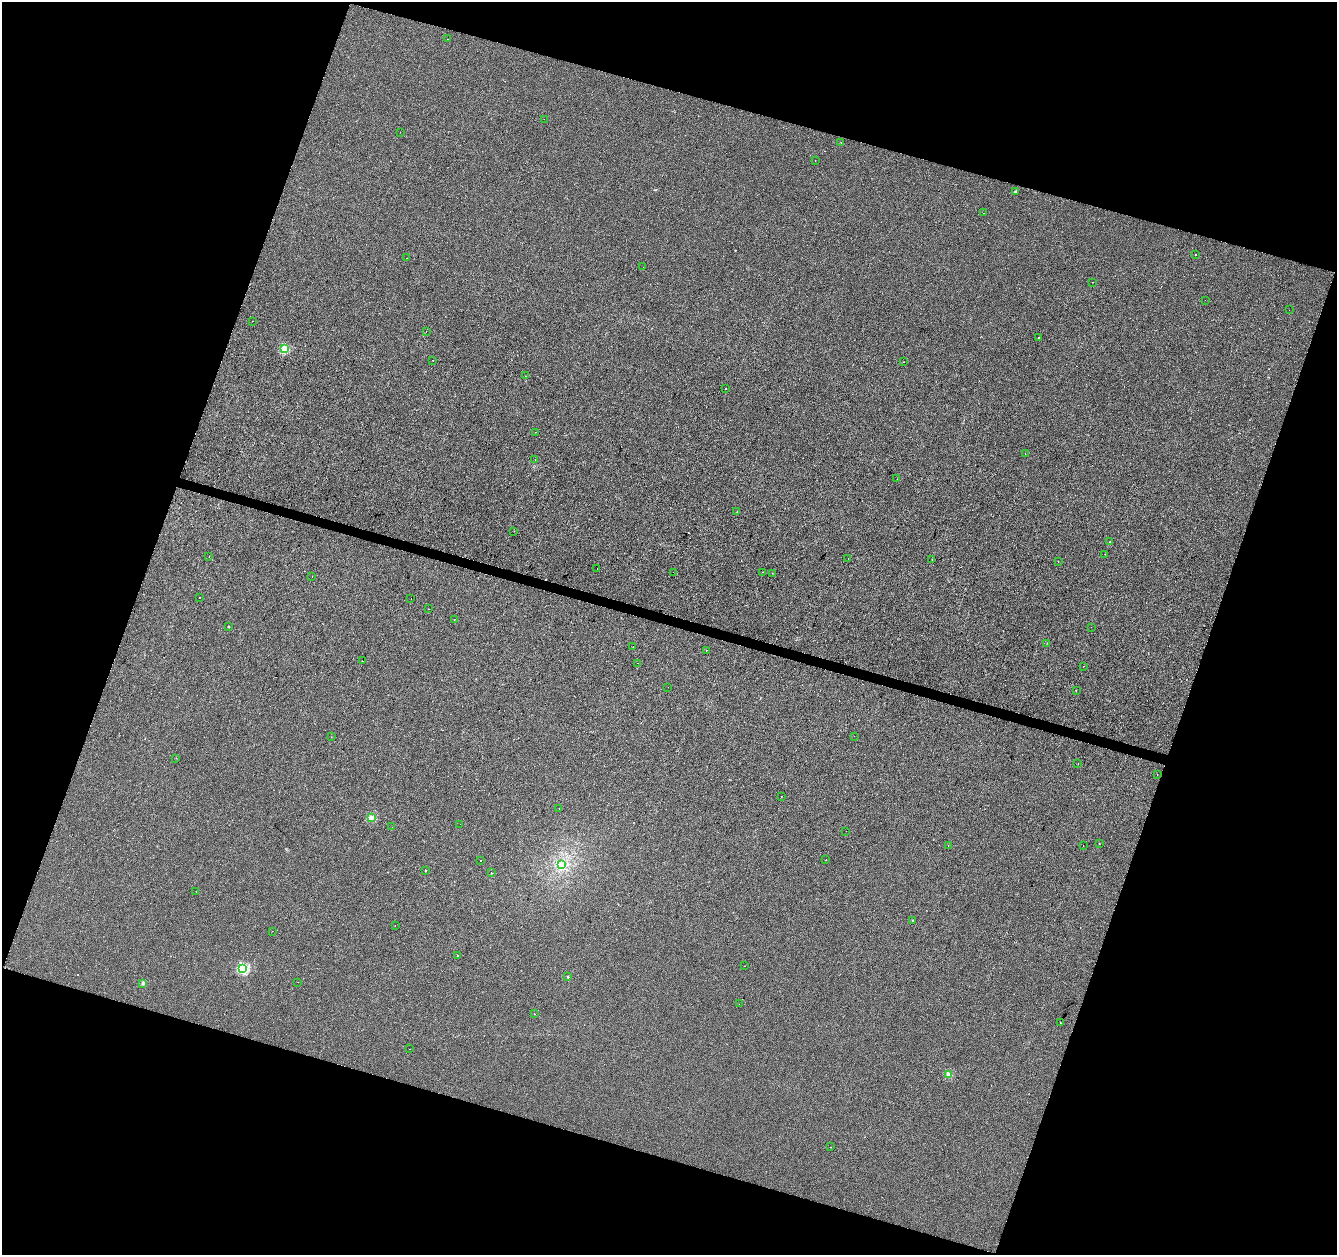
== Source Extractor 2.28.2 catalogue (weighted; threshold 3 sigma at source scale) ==
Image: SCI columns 1-5339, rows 217-5227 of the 5346 x 5506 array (HDU 1 of 3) = the unmasked area's bounding box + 8 px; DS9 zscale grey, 4 x 4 block average (1 PNG px = mean of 4 x 4 image px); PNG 1339 x 1257 px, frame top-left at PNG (2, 2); each listed source drawn as its Kron ellipse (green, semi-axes under 4 px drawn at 4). Shown black and unused: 37% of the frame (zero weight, under 2 of 3 exposures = <1% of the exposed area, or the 3 px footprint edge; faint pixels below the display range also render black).
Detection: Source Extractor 2.28.2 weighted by HDU 2 'WHT'. Background 1.34e-04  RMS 0.0042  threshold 0.0189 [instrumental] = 3 sigma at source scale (4.5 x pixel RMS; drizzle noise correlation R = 1.50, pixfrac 1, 0.0396/0.0396 arcsec/px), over >= 5 px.
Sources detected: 97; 10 cosmic-ray / hot-pixel residue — neither listed nor drawn; the other 87 listed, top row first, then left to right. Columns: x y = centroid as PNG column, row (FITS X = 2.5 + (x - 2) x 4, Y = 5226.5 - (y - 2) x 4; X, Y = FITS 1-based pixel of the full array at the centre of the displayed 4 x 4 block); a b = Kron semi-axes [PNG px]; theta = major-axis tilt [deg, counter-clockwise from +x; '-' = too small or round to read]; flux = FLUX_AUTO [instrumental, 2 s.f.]
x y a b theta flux
448 39 2 2 - 0.48
544 119 2 2 - 0.59
400 132 2 2 - 0.45
841 143 2 2 - 1
815 160 2 2 - 0.65
1015 192 2 2 - 0.85
983 213 2 2 - 0.55
1195 255 2 2 - 1.2
406 258 2 2 - 0.89
643 267 2 2 - 0.34
1092 282 2 2 - 0.82
1205 300 2 2 - 0.39
1289 310 2 2 - 0.53
252 321 2 2 - 0.45
426 331 2 2 - 0.36
1039 337 2 2 - 1.2
285 349 2 2 - 94
433 360 2 2 - 0.53
904 362 2 2 - 2.7
525 376 2 2 - 0.65
725 388 2 2 - 3.4
536 432 2 2 - 1.9
1025 454 2 2 - 0.54
535 459 2 2 - 1.1
897 479 2 2 - 0.4
737 512 2 2 - 0.85
514 531 2 2 - 3.9
1110 542 2 2 - 2.8
1105 554 2 2 - 1
209 557 2 2 - 1.1
848 559 2 2 - 0.71
932 560 2 2 - 1.6
1058 561 2 2 - 0.72
597 568 2 2 - 0.56
673 572 2 2 - 1.6
762 572 2 2 - 1.6
772 573 2 2 - 1.4
312 576 2 2 - 0.66
199 597 2 2 - 2.4
411 599 2 2 - 0.65
429 609 2 2 - 0.36
454 620 2 2 - 0.68
228 626 2 2 - 2.8
1091 627 2 2 - 0.52
1047 643 2 2 - 0.96
633 646 2 2 - 1.7
707 650 2 2 - 3
362 661 2 2 - 1.1
638 663 2 2 - 0.47
1084 666 2 2 - 3.1
668 687 2 2 - 1.2
1076 690 2 2 - 0.58
854 736 2 2 - 0.6
331 737 2 2 - 0.45
176 758 2 2 - 0.86
1078 764 2 2 - 0.72
1157 775 2 2 - 0.46
781 797 2 2 - 0.63
559 809 2 2 - 0.53
371 817 2 2 - 51
460 824 2 2 - 0.29
392 827 2 2 - 0.64
846 831 2 2 - 2.3
1099 844 2 2 - 0.75
948 846 2 2 - 1.3
1083 846 2 2 - 0.54
480 860 2 2 - 1.2
826 860 2 2 - 0.78
562 865 3 3 - 8.7
425 871 2 2 - 2.4
491 873 2 2 - 1.4
196 891 2 2 - 0.48
913 920 2 2 - 5.1
395 925 2 2 - 0.82
272 931 2 2 - 0.33
458 956 2 2 - 1.2
745 966 2 2 - 0.62
243 968 2 2 - 170
568 977 2 2 - 5.9
298 982 2 2 - 1.7
143 983 2 2 - 18
739 1004 2 2 - 1
534 1014 2 2 - 1.2
1060 1023 2 2 - 1.2
409 1049 2 2 - 0.52
949 1075 2 2 - 48
831 1147 2 2 - 0.92
Diffuse or blended objects may show on this block-average render without a row.